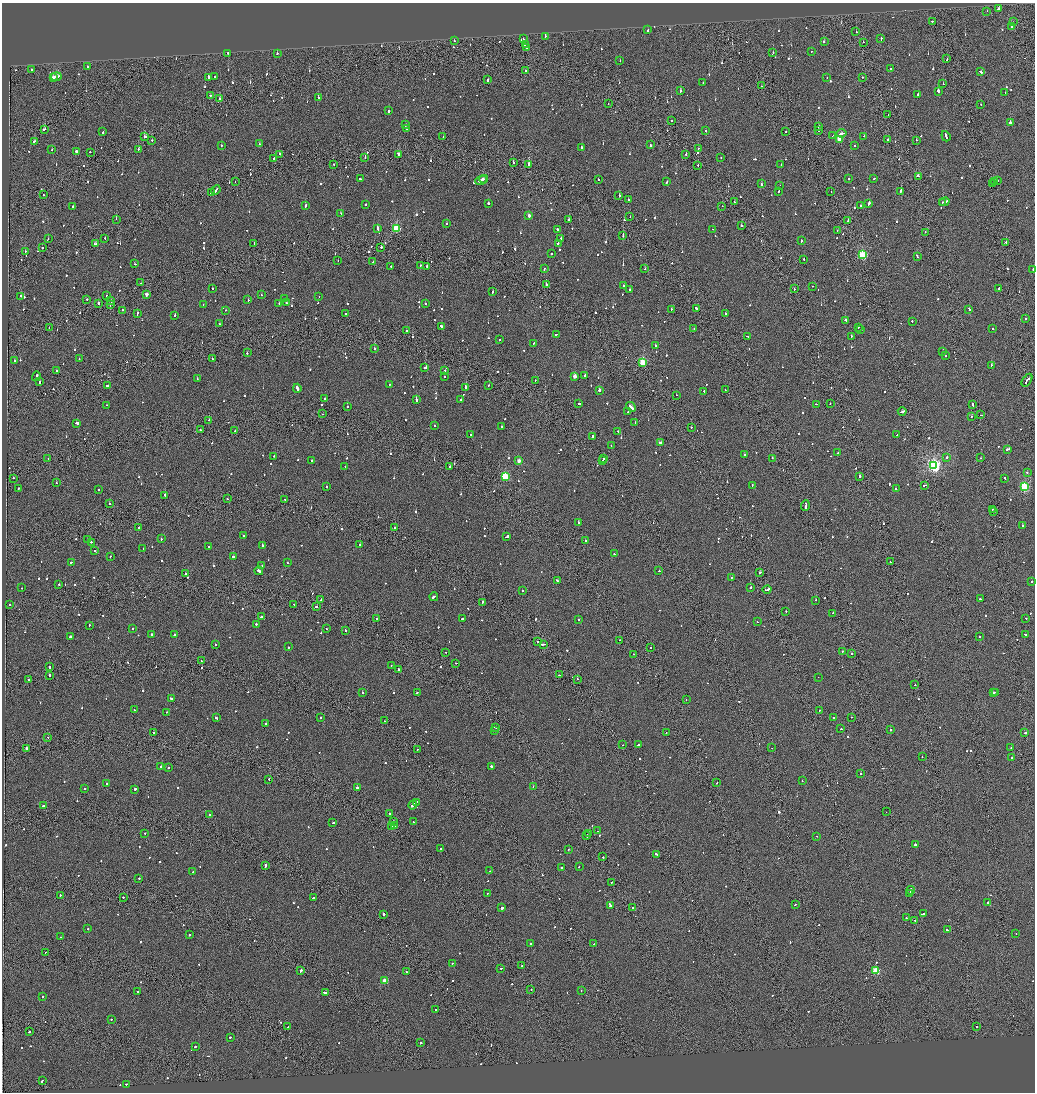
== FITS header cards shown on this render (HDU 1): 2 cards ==
NAXIS1  =                 2065
NAXIS2  =                 2180

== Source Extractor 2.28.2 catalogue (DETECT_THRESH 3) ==
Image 2065 x 2180 px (HDU 1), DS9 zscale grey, zoomed out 1/2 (1 PNG px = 2 x 2 image px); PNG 1037 x 1094 px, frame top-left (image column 1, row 2179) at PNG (2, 3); each listed source drawn as its Kron ellipse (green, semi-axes under 4 px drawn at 4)
Background -0.115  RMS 0.066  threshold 0.199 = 3 sigma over >= 5 px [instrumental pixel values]
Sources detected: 1158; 67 cannot appear on this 1/2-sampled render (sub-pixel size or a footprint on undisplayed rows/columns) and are neither listed nor drawn; of the other 1091, the 500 brightest by FLUX_AUTO listed and drawn (591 fainter detections omitted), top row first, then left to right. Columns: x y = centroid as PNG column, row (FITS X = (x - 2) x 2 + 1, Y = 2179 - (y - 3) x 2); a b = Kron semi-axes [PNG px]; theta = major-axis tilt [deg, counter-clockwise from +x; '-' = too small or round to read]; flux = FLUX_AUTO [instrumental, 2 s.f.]
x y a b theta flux
999 9 3 2 - 220
987 11 2 2 - 91
932 21 2 2 - 130
1013 22 2 2 - 73
1011 27 2 2 - 240
648 30 2 2 - 87
856 32 2 2 - 230
545 36 2 1 - 290
523 39 2 2 - 79
881 39 3 2 - 200
454 41 2 2 - 200
824 42 2 2 - 580
863 42 2 1 - 110
525 45 2 1 - 120
527 47 2 2 - 150
811 51 2 2 - 90
228 53 2 2 - 160
772 53 3 2 - 100
277 54 2 2 - 230
947 59 2 1 - 370
620 60 2 1 - 76
87 67 2 2 - 140
890 69 2 2 - 130
32 70 2 2 - 120
525 71 2 2 - 130
980 72 3 2 - 220
214 76 2 2 - 120
53 77 3 2 - 230
56 77 5 2 - 390
209 77 2 2 - 520
863 77 2 1 - 72
827 78 2 2 - 89
488 80 3 2 - 250
703 82 2 2 - 98
943 84 2 2 - 120
761 86 2 1 - 75
681 90 2 2 - 850
938 91 3 2 - 610
1005 93 2 1 - 96
918 94 2 2 - 140
210 96 2 2 - 220
219 98 2 2 - 73
318 98 2 2 - 250
608 104 2 1 - 280
981 104 2 1 - 80
388 111 2 2 - 540
888 115 2 1 - 88
671 121 2 2 - 84
1010 122 3 2 - 210
406 125 2 1 - 240
819 127 2 2 - 110
406 128 4 2 - 390
44 129 3 2 - 220
706 131 2 2 - 130
818 131 2 2 - 110
103 132 2 2 - 140
786 132 2 2 - 100
841 133 5 2 - 610
145 136 2 2 - 330
832 136 2 1 - 230
864 136 2 2 - 120
946 136 5 2 - 410
443 137 2 2 - 120
839 139 3 3 - 380
152 140 2 2 - 150
888 140 3 2 - 110
916 140 2 2 - 140
35 141 2 2 - 160
259 144 2 2 - 130
221 145 2 2 - 140
650 145 3 2 - 1100
854 146 2 2 - 87
581 147 2 2 - 190
698 148 2 1 - 120
138 149 2 2 - 180
52 150 2 2 - 130
76 151 2 2 - 400
90 152 2 2 - 100
279 154 3 2 - 260
398 154 4 2 - 470
686 154 2 2 - 120
365 158 2 1 - 130
721 158 2 2 - 81
274 159 2 2 - 640
513 162 2 1 - 250
334 164 2 2 - 100
529 164 3 2 - 760
698 165 2 1 - 120
781 165 2 2 - 120
918 176 4 2 - 270
360 179 2 2 - 83
484 179 4 1 - 230
598 179 2 2 - 250
848 179 2 2 - 73
874 179 2 2 - 150
481 180 6 2 23 390
997 180 2 2 - 120
235 181 2 1 - 74
995 181 2 2 - 380
667 182 3 2 - 180
761 184 2 2 - 180
992 184 2 2 - 83
780 185 2 2 - 75
216 190 5 2 - 360
779 191 2 2 - 89
900 191 3 2 - 300
831 192 2 1 - 80
211 193 2 2 - 110
43 195 2 2 - 76
619 196 2 2 - 360
628 200 2 1 - 410
734 202 2 1 - 80
944 202 5 2 - 330
488 203 2 2 - 420
942 203 2 2 - 130
869 204 2 2 - 510
366 205 2 2 - 110
73 206 2 2 - 140
305 206 4 2 - 170
722 206 2 1 - 100
861 206 2 2 - 100
341 214 2 2 - 150
529 216 2 2 - 89
630 217 2 1 - 74
116 219 2 1 - 230
569 219 2 2 - 220
848 220 3 2 - 130
446 224 2 2 - 79
741 226 2 2 - 580
377 228 4 2 - 300
396 229 3 3 - 900
557 229 2 2 - 260
713 229 2 2 - 100
837 230 2 1 - 87
925 232 2 2 - 140
623 236 2 2 - 160
105 238 2 2 - 79
48 239 2 1 - 280
561 239 2 2 - 140
801 241 2 2 - 140
1006 242 2 2 - 370
254 243 2 2 - 180
558 243 2 2 - 120
95 244 3 2 - 160
381 247 2 1 - 310
42 248 2 2 - 140
25 251 2 2 - 74
551 254 2 2 - 160
862 255 3 3 - 1000
917 256 3 2 - 240
338 260 2 1 - 300
804 260 2 2 - 150
373 262 2 2 - 72
134 264 2 2 - 160
420 265 2 2 - 110
391 266 2 2 - 140
426 266 2 1 - 500
544 269 2 2 - 76
645 269 2 2 - 92
1033 269 2 2 - 210
141 283 2 2 - 73
546 285 2 2 - 650
624 286 2 2 - 270
813 286 2 2 - 72
212 288 2 2 - 75
999 288 2 2 - 220
794 289 2 1 - 75
630 290 2 2 - 78
493 291 3 2 - 140
147 294 2 2 - 120
107 295 2 2 - 130
261 295 2 2 - 75
21 296 2 2 - 210
319 297 2 2 - 390
285 298 2 1 - 73
87 299 2 2 - 170
111 300 3 1 - 230
248 300 2 2 - 89
98 303 2 2 - 360
279 303 2 2 - 98
286 303 2 2 - 620
425 303 2 1 - 79
110 305 2 1 - 91
203 305 2 1 - 89
696 308 3 2 - 620
671 309 2 2 - 450
969 309 3 2 - 320
122 310 2 1 - 160
226 310 2 2 - 91
138 313 3 2 - 220
345 313 2 2 - 85
726 314 2 2 - 330
175 315 2 2 - 460
1026 319 2 1 - 180
845 320 2 2 - 380
912 321 2 2 - 150
220 324 2 2 - 110
442 326 3 2 - 340
859 327 2 2 - 130
49 328 2 1 - 270
694 329 2 1 - 73
993 329 2 2 - 77
861 330 2 2 - 450
406 331 2 2 - 210
556 334 2 2 - 150
748 336 3 2 - 190
851 336 2 2 - 84
499 340 2 2 - 150
533 343 2 2 - 200
655 346 2 2 - 240
374 348 2 2 - 470
943 352 2 2 - 94
247 353 2 2 - 170
946 355 2 2 - 80
212 358 2 2 - 97
79 359 2 2 - 78
14 361 2 2 - 170
643 362 3 3 - 800
991 365 2 2 - 79
425 368 3 2 - 230
56 371 2 2 - 260
445 371 2 2 - 960
585 375 2 2 - 740
36 376 5 2 - 340
444 376 2 1 - 180
575 376 3 2 - 150
197 379 2 2 - 160
535 380 2 2 - 87
1027 380 7 2 55 670
39 382 3 2 - 160
390 384 2 2 - 130
488 385 2 2 - 130
108 386 2 2 - 640
465 387 3 2 - 330
297 388 4 2 - 370
599 390 2 2 - 1500
725 390 2 2 - 86
704 391 2 1 - 570
676 395 2 2 - 88
325 399 3 2 - 190
460 399 2 2 - 110
416 400 3 2 - 340
579 403 3 2 - 170
830 403 2 2 - 120
816 404 2 2 - 160
107 405 2 2 - 80
973 405 3 1 - 230
348 407 2 2 - 96
631 407 5 2 - 400
902 411 4 2 - 220
628 412 2 2 - 84
323 414 2 1 - 210
981 415 2 1 - 120
971 416 2 2 - 89
209 420 2 2 - 88
77 423 3 2 - 460
635 423 2 2 - 220
435 425 2 2 - 99
502 427 2 2 - 140
691 427 2 2 - 80
200 430 2 2 - 150
235 431 2 2 - 110
618 431 2 2 - 93
471 435 2 2 - 130
897 435 2 2 - 76
593 436 2 1 - 2500
661 443 2 2 - 160
611 446 2 2 - 92
1008 449 4 2 - 210
838 453 3 1 - 200
744 455 2 1 - 360
274 456 2 2 - 100
947 457 2 2 - 420
772 458 2 2 - 160
981 458 2 2 - 80
48 459 2 2 - 76
604 459 2 2 - 120
312 460 2 2 - 79
602 460 2 2 - 85
519 461 2 2 - 140
934 465 4 4 - 3900
345 466 2 1 - 100
450 466 2 2 - 210
1027 472 2 1 - 82
505 476 3 3 - 980
860 476 2 2 - 190
13 478 2 1 - 99
1005 478 3 2 - 230
56 483 2 2 - 160
752 485 2 2 - 210
925 485 3 2 - 150
326 487 2 2 - 250
1024 487 3 3 - 1300
18 488 2 2 - 180
896 489 2 2 - 180
99 490 2 2 - 93
165 495 2 2 - 620
228 499 3 2 - 260
285 499 2 2 - 100
110 503 2 2 - 130
805 506 5 1 - 380
992 509 2 1 - 93
994 511 2 1 - 87
578 522 2 2 - 100
1023 525 2 2 - 240
139 527 2 2 - 120
395 528 2 2 - 370
244 536 2 2 - 90
507 537 4 2 - 430
161 539 2 2 - 130
88 540 2 2 - 96
585 541 2 2 - 88
92 542 2 2 - 140
262 545 3 2 - 590
360 545 2 2 - 200
209 547 2 2 - 140
143 549 2 2 - 230
94 550 2 2 - 130
614 554 2 2 - 79
110 557 2 2 - 240
233 557 2 2 - 230
71 562 2 2 - 160
287 562 2 2 - 270
890 562 2 2 - 75
262 565 2 2 - 84
259 571 4 2 - 450
659 571 2 2 - 230
760 572 2 2 - 400
185 574 2 2 - 230
731 577 2 2 - 130
557 580 2 2 - 75
1032 581 2 2 - 120
59 584 2 2 - 87
750 587 2 2 - 420
22 588 2 2 - 89
523 590 2 2 - 370
767 590 4 2 - 550
434 597 4 2 - 310
980 599 2 2 - 120
320 600 2 2 - 110
816 600 2 2 - 220
482 603 3 2 - 280
294 604 2 1 - 80
10 605 2 2 - 94
316 607 2 2 - 240
786 611 2 2 - 74
832 613 2 1 - 95
261 617 2 2 - 76
1026 618 2 2 - 78
376 619 2 2 - 100
462 619 2 2 - 210
578 620 2 2 - 88
757 622 2 2 - 79
256 624 2 2 - 180
89 625 2 2 - 81
132 628 2 2 - 83
326 629 2 2 - 88
345 630 2 2 - 84
151 634 2 2 - 110
175 634 4 2 - 210
1025 635 3 2 - 210
70 637 2 2 - 470
980 637 2 2 - 87
619 640 2 2 - 77
538 642 2 2 - 98
543 644 3 2 - 220
216 645 2 2 - 170
288 647 2 2 - 160
651 648 2 2 - 150
842 651 2 1 - 450
446 652 2 1 - 160
633 654 2 2 - 78
852 654 2 2 - 130
201 661 2 2 - 280
455 663 2 1 - 390
391 665 2 2 - 100
50 667 2 2 - 190
399 670 2 2 - 580
49 675 2 2 - 220
560 675 3 2 - 140
818 677 2 1 - 150
29 679 2 2 - 110
577 679 2 1 - 150
915 685 2 2 - 76
362 692 2 2 - 110
417 692 2 2 - 140
996 692 2 2 - 250
993 693 3 2 - 290
172 699 4 2 - 250
686 700 2 1 - 100
134 710 2 2 - 85
820 710 2 1 - 100
166 712 2 1 - 390
321 717 2 2 - 74
851 717 2 1 - 240
216 718 2 2 - 210
833 718 2 2 - 120
384 721 2 2 - 110
266 724 2 2 - 610
495 727 3 2 - 140
841 729 2 2 - 110
890 730 2 2 - 310
494 731 2 2 - 78
153 733 2 2 - 170
666 733 2 2 - 110
1025 733 2 1 - 530
48 737 2 1 - 150
623 745 2 1 - 100
638 745 2 2 - 140
1011 747 2 2 - 100
26 748 2 1 - 780
772 748 2 1 - 78
417 749 2 1 - 95
922 757 2 2 - 78
1012 758 2 1 - 89
161 766 2 2 - 200
491 766 2 2 - 270
168 767 2 2 - 110
861 774 2 2 - 160
269 779 2 2 - 120
802 781 2 2 - 200
717 783 2 1 - 75
106 784 2 2 - 75
533 786 2 1 - 260
357 788 2 2 - 2300
85 789 2 2 - 76
135 789 2 2 - 280
416 802 4 2 - 260
43 805 2 2 - 420
413 805 4 2 - 270
886 812 2 1 - 150
210 814 2 2 - 83
389 814 2 2 - 99
394 821 2 2 - 130
413 822 2 2 - 130
333 823 2 2 - 130
392 826 3 2 - 330
394 826 3 2 - 230
598 831 2 1 - 75
145 833 2 2 - 83
589 833 2 1 - 410
587 836 3 2 - 260
816 836 2 2 - 84
915 845 2 2 - 600
440 848 2 2 - 130
568 850 2 2 - 87
656 854 4 2 - 180
603 857 2 1 - 340
265 866 4 2 - 620
579 867 2 2 - 150
561 868 2 2 - 330
490 871 2 2 - 72
193 872 2 2 - 73
139 879 2 2 - 190
611 882 2 2 - 260
910 890 4 1 - 200
487 893 2 2 - 72
910 894 2 1 - 260
60 895 2 2 - 120
123 897 2 1 - 160
313 898 2 2 - 230
988 902 2 2 - 470
796 904 2 2 - 170
610 905 3 2 - 4100
502 908 2 2 - 760
632 908 2 1 - 170
383 914 2 2 - 590
923 914 3 2 - 440
906 918 2 2 - 80
915 920 2 2 - 120
88 929 2 2 - 74
947 930 3 2 - 270
1016 933 2 2 - 73
189 935 2 2 - 85
61 937 2 1 - 83
531 943 3 2 - 150
594 944 2 2 - 160
46 952 3 1 - 180
452 963 2 2 - 89
522 965 2 1 - 180
501 968 2 2 - 190
301 971 3 2 - 190
876 971 3 3 - 650
406 972 2 2 - 82
385 981 3 3 - 260
531 989 2 1 - 93
581 990 2 2 - 78
137 992 2 2 - 82
325 992 3 2 - 220
43 997 2 2 - 210
436 1009 2 2 - 87
111 1019 2 2 - 91
288 1027 3 2 - 170
977 1027 2 1 - 140
29 1032 2 2 - 470
230 1037 2 2 - 150
421 1043 2 2 - 110
195 1047 3 2 - 130
42 1081 3 2 - 180
126 1084 2 2 - 82
At the frame edge (FLAGS 8, measured only in part): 1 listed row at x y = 1033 269
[591 fainter detections neither listed nor drawn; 67 sub-pixel or undisplayed-footprint detections neither listed nor drawn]